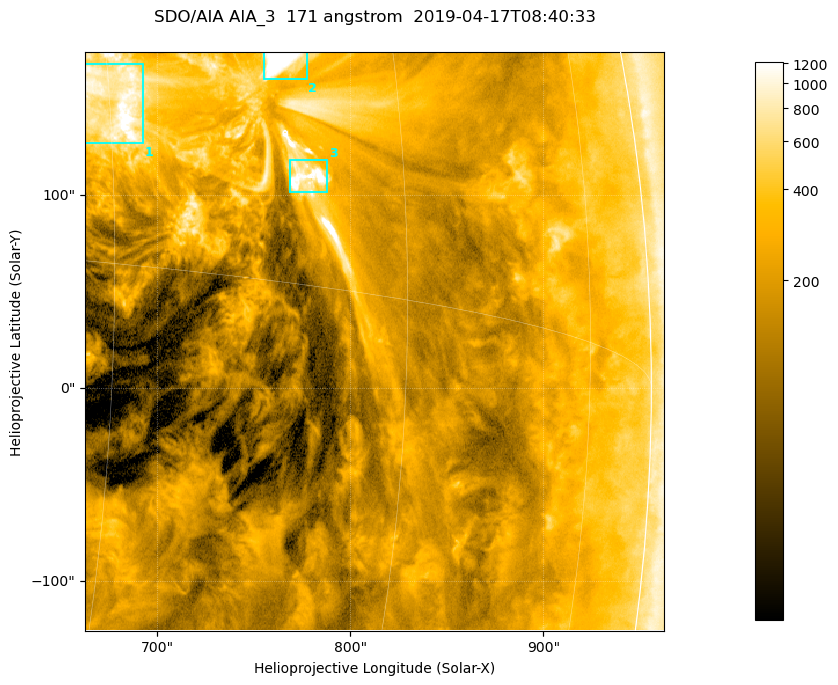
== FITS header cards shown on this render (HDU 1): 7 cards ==
TELESCOP= 'SDO/AIA '           / For AIA: SDO/AIA
INSTRUME= 'AIA_3   '           / For AIA: AIA_ATA1, AIA_ATA2, AIA_ATA3 or AIA_AT
WAVELNTH=                  171 / [angstrom] Wavelength
WAVEUNIT= 'angstrom'           / Wavelength unit: angstrom
DATE-OBS= '2019-04-17T08:40:33.350' / [ISO] Date when observation started; ISO 8
CTYPE1  = 'HPLN-TAN'           / CTYPE1; Typically HPLN
CTYPE2  = 'HPLT-TAN'           / CTYPE2; Typically HPLT

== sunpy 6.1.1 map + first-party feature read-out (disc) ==
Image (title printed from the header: SDO/AIA AIA_3  171 angstrom  2019-04-17T08:40:33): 500 x 500 px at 0.599 arcsec/px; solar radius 956 arcsec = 1595 px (partial field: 3.0% of the solar disc is inside the frame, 96% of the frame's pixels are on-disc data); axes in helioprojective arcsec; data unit not stated in the header (colour bar unlabelled)
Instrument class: DISC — disc imager (sunpy class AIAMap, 171 A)
Bright regions (active regions / flare kernels): reference = the on-disc median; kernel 5 px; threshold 5 sigma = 568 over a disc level ~192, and >= 1.15x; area >= 250 px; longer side >= 6 px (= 3.6 arcsec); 3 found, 3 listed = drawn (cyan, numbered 1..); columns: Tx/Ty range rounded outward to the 2 arcsec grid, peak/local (2 s.f.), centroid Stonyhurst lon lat
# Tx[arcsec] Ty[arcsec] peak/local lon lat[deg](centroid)
1 662..694 126..168 8.9 +45 +5
2 754..778 160..174 14 +53 +7
3 768..788 100..118 8.9 +54 +3
Off-limb structures (1.02-1.3 R_sun): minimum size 125 px: none found